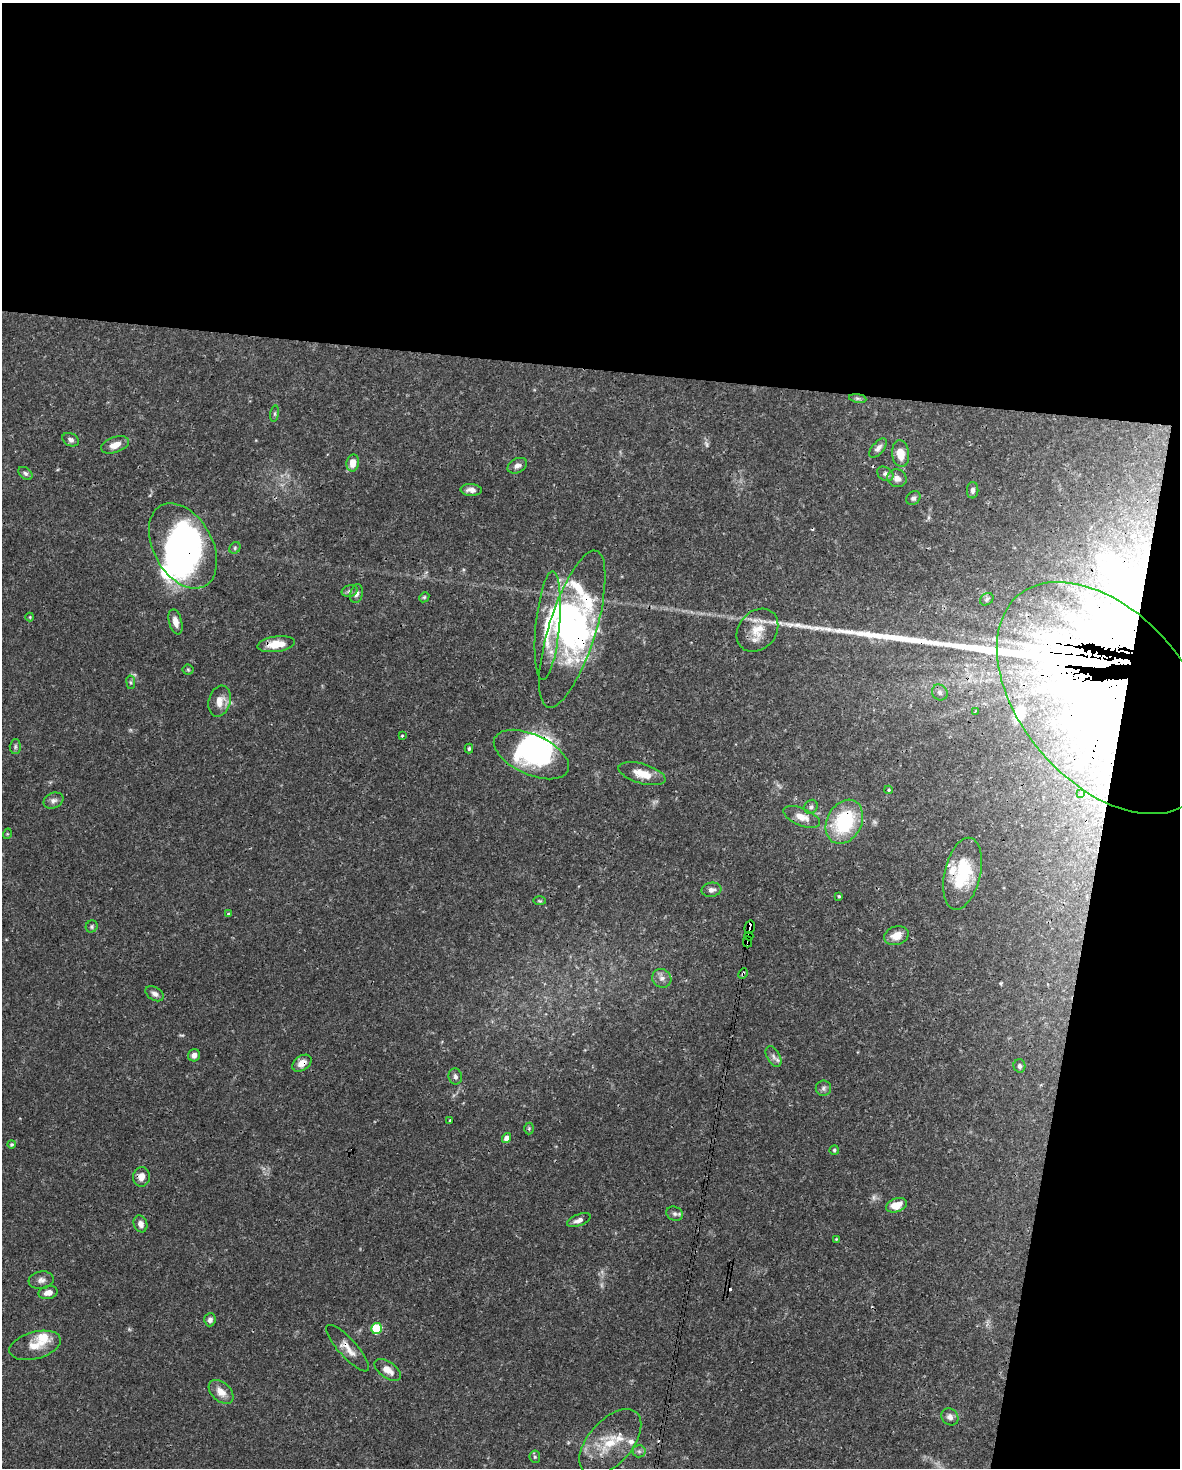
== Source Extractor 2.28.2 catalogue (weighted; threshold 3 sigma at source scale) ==
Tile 4 of 4 x 3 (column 4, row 1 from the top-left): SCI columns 3539-4716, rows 3161-4626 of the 4716 x 4739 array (HDU 1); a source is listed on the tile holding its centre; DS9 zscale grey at full resolution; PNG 1182 x 1470 px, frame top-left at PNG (2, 3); each listed source drawn as its Kron ellipse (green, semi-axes under 4 px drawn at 4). Shown black and unused: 31% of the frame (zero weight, under 3 of 4 exposures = <1% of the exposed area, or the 3 px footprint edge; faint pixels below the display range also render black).
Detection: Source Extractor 2.28.2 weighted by HDU 2 'WHT'; one run over the whole footprint, this tile lists its part. Background 0.0444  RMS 0.0019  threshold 0.00835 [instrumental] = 3 sigma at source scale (4.5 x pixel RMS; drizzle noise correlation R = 1.50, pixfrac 1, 0.05/0.05 arcsec/px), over >= 5 px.
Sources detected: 119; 4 too faint to see at this stretch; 13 inside a brighter object's white glare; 5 cosmic-ray / hot-pixel residue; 1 long thin detection or spike segment (spike, bleed or trail) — neither listed nor drawn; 10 inside a brighter listed object's ellipse — not listed separately; the other 86 listed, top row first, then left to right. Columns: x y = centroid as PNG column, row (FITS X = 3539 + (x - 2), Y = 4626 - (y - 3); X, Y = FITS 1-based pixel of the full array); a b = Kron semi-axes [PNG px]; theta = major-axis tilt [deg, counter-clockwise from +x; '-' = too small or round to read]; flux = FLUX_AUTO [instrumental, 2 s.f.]
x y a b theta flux
858 398 9 4 -9 0.38
275 414 8 4 82 0.34
71 440 9 6 -25 0.61
115 445 14 7 20 2.1
878 448 11 6 49 0.77
901 454 13 8 -84 2.8
353 463 8 6 80 2.3
517 466 10 7 27 0.83
25 473 8 5 -38 0.44
885 474 9 6 -35 0.67
897 478 10 9 - 1.1
471 490 10 6 -4 1
973 490 8 5 87 0.62
913 498 8 6 43 0.52
183 546 46 29 -61 43
235 548 6 5 - 0.3
350 591 8 5 16 0.48
356 594 10 6 76 0.71
424 597 5 4 - 0.27
987 599 7 5 35 0.39
30 617 4 4 - 0.19
175 622 13 6 -75 1.5
548 626 55 12 85 7.8
572 629 82 23 73 24
757 630 23 18 49 4.3
276 644 19 7 8 3.3
188 670 5 5 - 0.27
131 682 7 3 -82 0.28
940 692 8 7 - 0.62
1105 698 134 84 -49 180
220 701 16 11 74 2.1
975 711 3 2 - 0.22
402 736 4 3 - 0.27
15 747 7 5 89 0.39
469 748 5 3 - 0.3
531 754 40 20 -24 22
642 774 24 10 -16 2.8
889 790 4 4 - 0.23
1081 794 3 3 - 0.38
53 801 10 7 23 0.81
811 807 7 6 - 0.49
802 817 19 8 -22 2.1
844 822 23 17 62 14
7 834 5 3 - 0.16
962 874 36 18 77 9.1
711 890 10 7 9 0.83
839 896 3 3 - 0.23
540 901 6 3 -1 0.22
228 913 4 2 - 0.16
92 926 6 5 - 0.34
750 927 7 5 79 15
749 936 4 4 - 1.6
896 936 12 9 16 2
748 942 5 4 - 3.4
743 973 5 3 - 0.27
662 978 10 9 - 0.95
155 994 10 6 -32 0.76
194 1055 6 6 - 0.92
773 1056 11 6 -60 0.78
302 1063 10 7 35 1.4
1019 1066 7 6 - 0.55
455 1076 8 7 - 0.57
823 1088 8 7 - 0.56
450 1120 3 3 - 0.34
529 1128 6 5 - 0.27
506 1138 5 4 - 1.3
11 1144 4 4 - 0.24
834 1150 5 4 - 0.28
141 1177 10 8 87 1.5
896 1205 11 7 19 2.7
675 1214 8 7 - 0.56
579 1220 12 5 21 0.95
141 1224 8 6 -70 0.99
836 1239 3 3 - 0.14
41 1280 12 8 7 0.97
48 1292 10 6 12 1.3
210 1320 6 6 - 0.79
376 1328 5 5 - 9.5
35 1345 26 13 15 3.2
348 1348 30 9 -48 2.2
388 1370 15 8 -36 1.7
221 1392 14 9 -43 1.9
950 1417 9 7 -45 0.87
610 1442 39 22 48 7.3
639 1451 6 6 - 0.46
535 1457 6 5 - 0.33
Overlapping masked pixels (flux is a lower limit): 14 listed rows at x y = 183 546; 572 629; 276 644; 1105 698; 802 817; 844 822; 750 927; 749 936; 748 942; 743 973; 302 1063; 896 1205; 348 1348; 610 1442
Isophote crosses this tile's border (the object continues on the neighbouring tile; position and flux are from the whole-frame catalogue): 1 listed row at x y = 610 1442